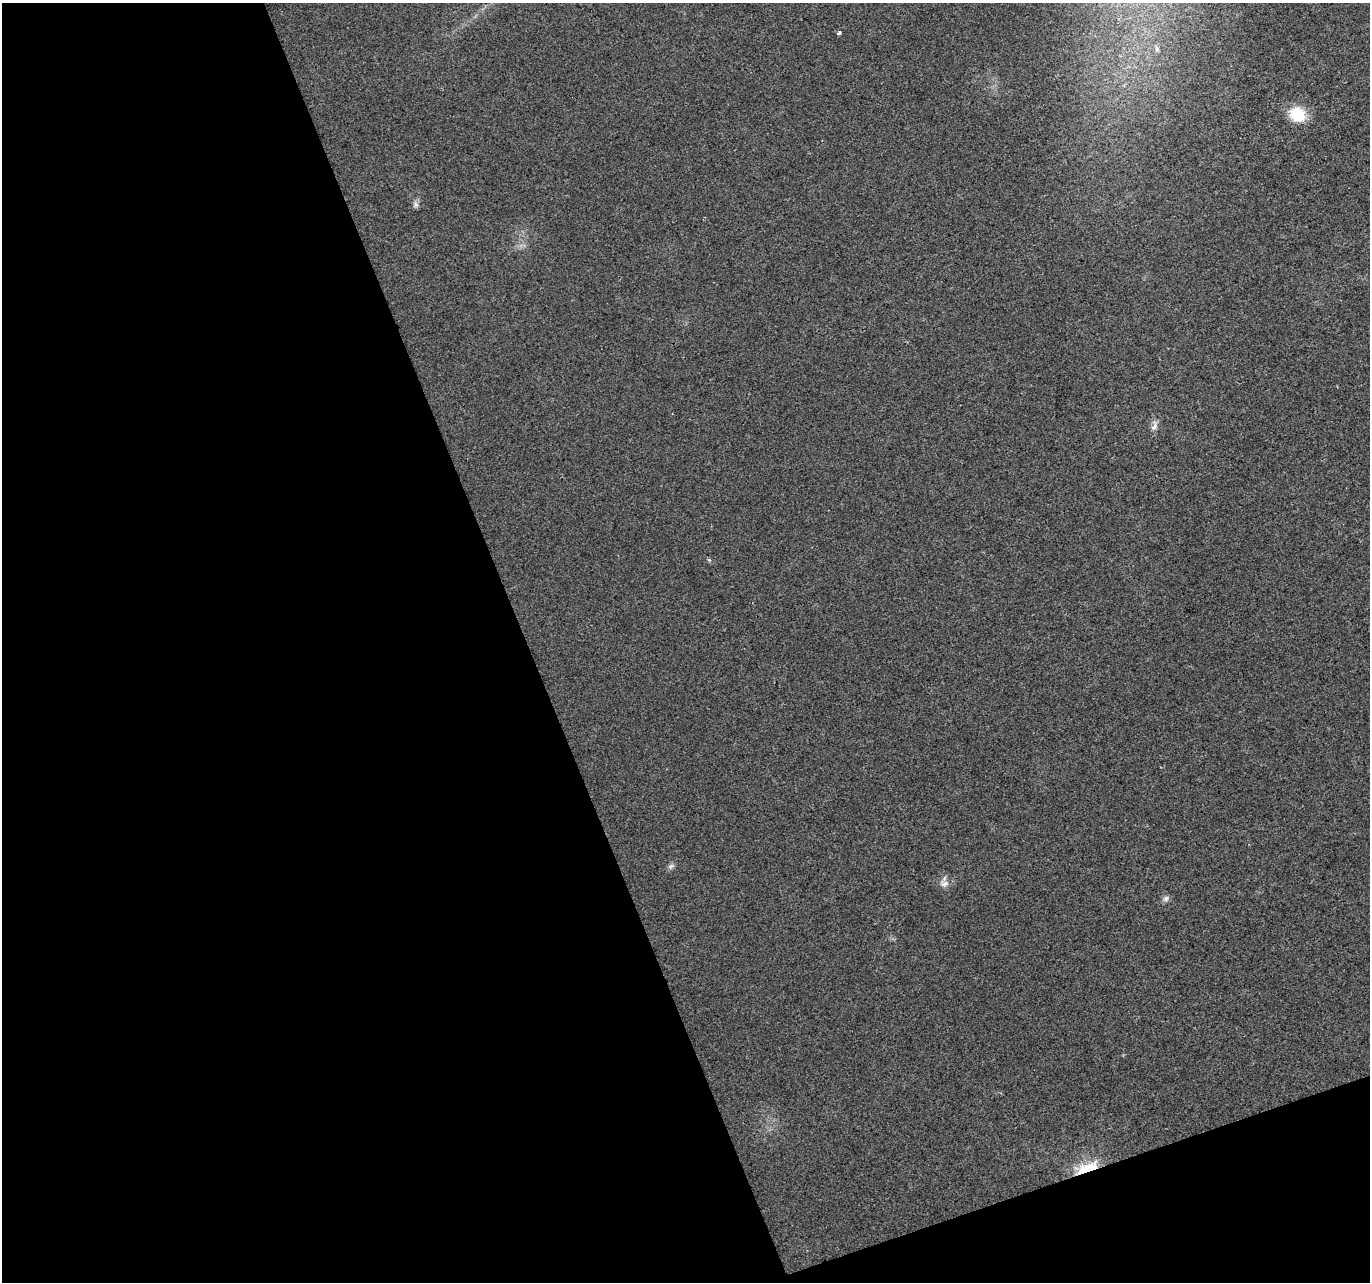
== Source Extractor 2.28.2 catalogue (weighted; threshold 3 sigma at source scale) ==
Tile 3 of 2 x 2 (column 1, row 2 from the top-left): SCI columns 1-1368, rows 45-1324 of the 2736 x 2664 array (HDU 1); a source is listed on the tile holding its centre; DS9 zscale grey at full resolution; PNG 1372 x 1284 px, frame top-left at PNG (2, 3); no overlay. Shown black and unused: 42% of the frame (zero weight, under 2 of 3 exposures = <1% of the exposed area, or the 3 px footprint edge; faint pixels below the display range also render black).
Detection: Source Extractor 2.28.2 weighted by HDU 2 'WHT'; one run over the whole footprint, this tile lists its part. Background 0.0218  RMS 0.0067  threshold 0.0304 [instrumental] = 3 sigma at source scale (4.5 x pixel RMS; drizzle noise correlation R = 1.50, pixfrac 1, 0.0396/0.0396 arcsec/px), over >= 5 px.
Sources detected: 8; all 8 listed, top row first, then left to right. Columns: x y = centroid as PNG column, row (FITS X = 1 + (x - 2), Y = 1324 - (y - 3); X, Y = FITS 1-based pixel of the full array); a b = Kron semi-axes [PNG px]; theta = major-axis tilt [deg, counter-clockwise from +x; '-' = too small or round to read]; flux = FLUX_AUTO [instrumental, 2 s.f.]
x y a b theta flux
839 33 4 3 - 3.1
1297 114 18 15 -39 20
416 204 8 6 -87 1.9
1154 426 11 7 58 3.2
671 866 8 5 25 1.7
944 883 13 9 1 4.1
1166 898 8 7 - 2.1
1087 1168 22 8 22 34
Overlapping masked pixels (flux is a lower limit): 1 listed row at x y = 1087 1168